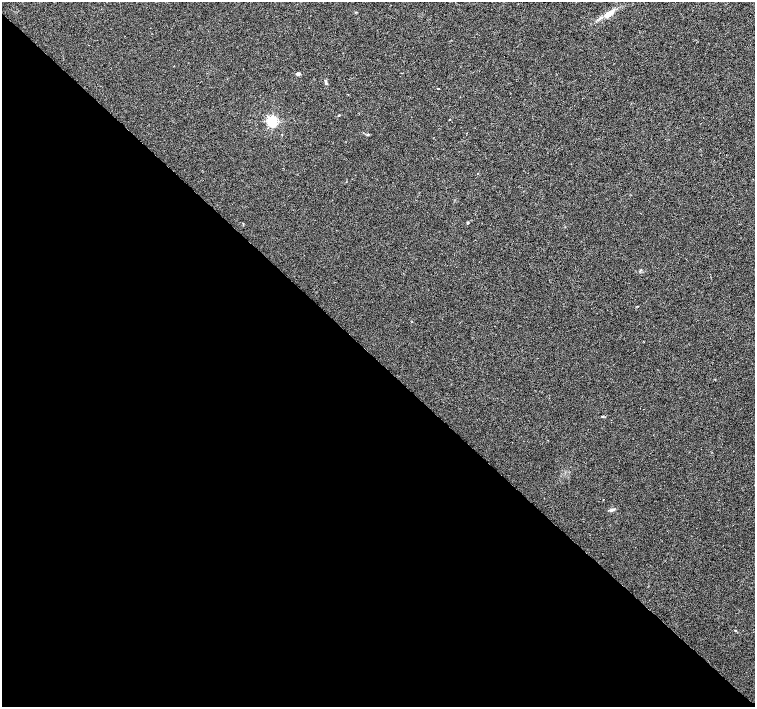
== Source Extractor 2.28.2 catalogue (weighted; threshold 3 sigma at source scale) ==
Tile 14 of 4 x 4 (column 2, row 4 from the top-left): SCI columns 1512-3017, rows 224-1632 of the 6029 x 6018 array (HDU 1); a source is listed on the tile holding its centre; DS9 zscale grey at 2 x 2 block average (1 PNG px = mean of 2 x 2 image px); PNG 757 x 709 px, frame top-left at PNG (2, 2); no overlay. Shown black and unused: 49% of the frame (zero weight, under 2 of 3 exposures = <1% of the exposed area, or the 3 px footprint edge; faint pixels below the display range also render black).
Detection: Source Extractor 2.28.2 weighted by HDU 2 'WHT'; one run over the whole footprint, this tile lists its part. Background 0.0207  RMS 0.0052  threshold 0.0236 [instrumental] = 3 sigma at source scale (4.5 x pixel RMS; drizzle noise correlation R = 1.50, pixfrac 1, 0.0396/0.0396 arcsec/px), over >= 5 px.
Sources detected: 9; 1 inside a brighter listed object's ellipse — not listed separately; the other 8 listed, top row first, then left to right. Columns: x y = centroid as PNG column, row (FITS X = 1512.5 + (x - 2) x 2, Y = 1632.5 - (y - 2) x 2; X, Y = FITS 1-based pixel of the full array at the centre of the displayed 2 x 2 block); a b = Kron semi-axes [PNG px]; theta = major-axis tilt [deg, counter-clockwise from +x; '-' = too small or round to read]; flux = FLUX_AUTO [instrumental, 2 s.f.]
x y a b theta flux
608 14 15 5 34 9.9
298 74 3 3 - 3.4
326 83 5 3 - 1.4
338 115 2 2 - 0.8
272 121 3 3 - 190
368 135 3 2 - 0.91
467 223 4 2 - 0.8
612 510 7 4 19 2.7